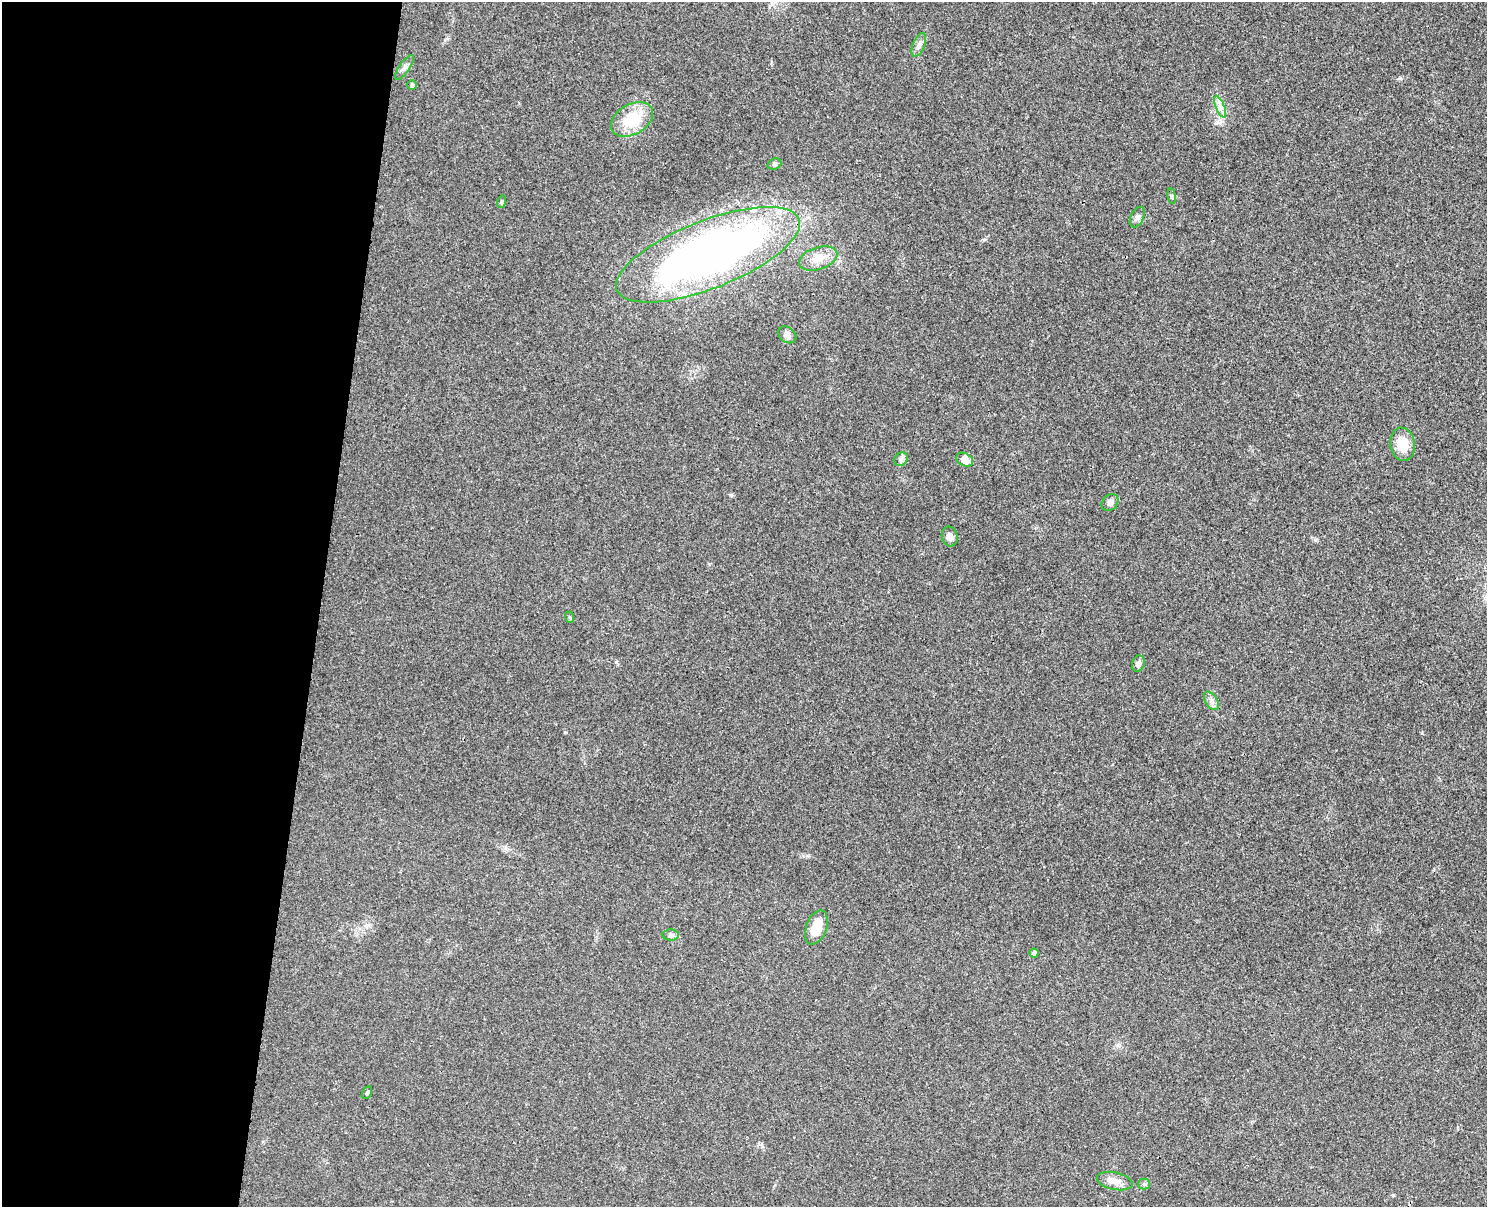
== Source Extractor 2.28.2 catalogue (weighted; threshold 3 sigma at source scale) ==
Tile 4 of 3 x 4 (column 1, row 2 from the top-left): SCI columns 173-1657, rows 2429-3633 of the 4917 x 4852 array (HDU 1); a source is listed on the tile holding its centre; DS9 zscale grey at full resolution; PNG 1489 x 1209 px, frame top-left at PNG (2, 2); each listed source drawn as its Kron ellipse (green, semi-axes under 4 px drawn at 4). Shown black and unused: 21% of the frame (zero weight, under 3 of 4 exposures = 6% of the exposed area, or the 3 px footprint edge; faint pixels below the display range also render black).
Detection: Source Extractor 2.28.2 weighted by HDU 2 'WHT'; one run over the whole footprint, this tile lists its part. Background 0.0314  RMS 0.0048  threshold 0.0215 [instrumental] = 3 sigma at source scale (4.5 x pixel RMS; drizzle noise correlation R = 1.50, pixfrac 1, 0.05/0.05 arcsec/px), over >= 5 px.
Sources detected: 27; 1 inside a brighter listed object's ellipse — not listed separately; the other 26 listed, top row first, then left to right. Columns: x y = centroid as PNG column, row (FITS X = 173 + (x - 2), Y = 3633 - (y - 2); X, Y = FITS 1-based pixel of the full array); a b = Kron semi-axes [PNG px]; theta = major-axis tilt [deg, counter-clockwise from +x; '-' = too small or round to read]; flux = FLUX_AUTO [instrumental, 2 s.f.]
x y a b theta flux
919 45 12 6 68 2
404 67 14 5 55 1.8
412 85 5 5 - 1.3
1220 107 11 4 -68 2.2
632 119 23 15 30 15
774 164 7 5 21 0.88
1172 196 8 4 -82 0.68
501 202 6 4 72 0.61
1137 217 11 6 65 1.6
708 255 98 34 21 300
818 258 20 11 18 6.2
787 335 10 7 -38 1.9
1403 444 16 12 -80 9.2
901 459 7 6 - 1.3
965 460 9 6 -29 5.6
1110 502 9 7 47 1.9
950 536 10 8 -76 2.7
569 617 6 3 -70 0.53
1138 663 8 6 71 1.7
1211 701 10 6 -57 1.8
816 927 18 10 69 9.1
671 935 8 5 -2 1.1
1034 953 4 4 - 1.6
367 1093 6 4 62 0.71
1115 1181 18 8 -12 4.2
1144 1184 5 5 - 0.89
Unlisted compact peaks at least as high as the median listed source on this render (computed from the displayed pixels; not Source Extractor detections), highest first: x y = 1400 78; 616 662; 731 495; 565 732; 1315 540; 1393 1195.